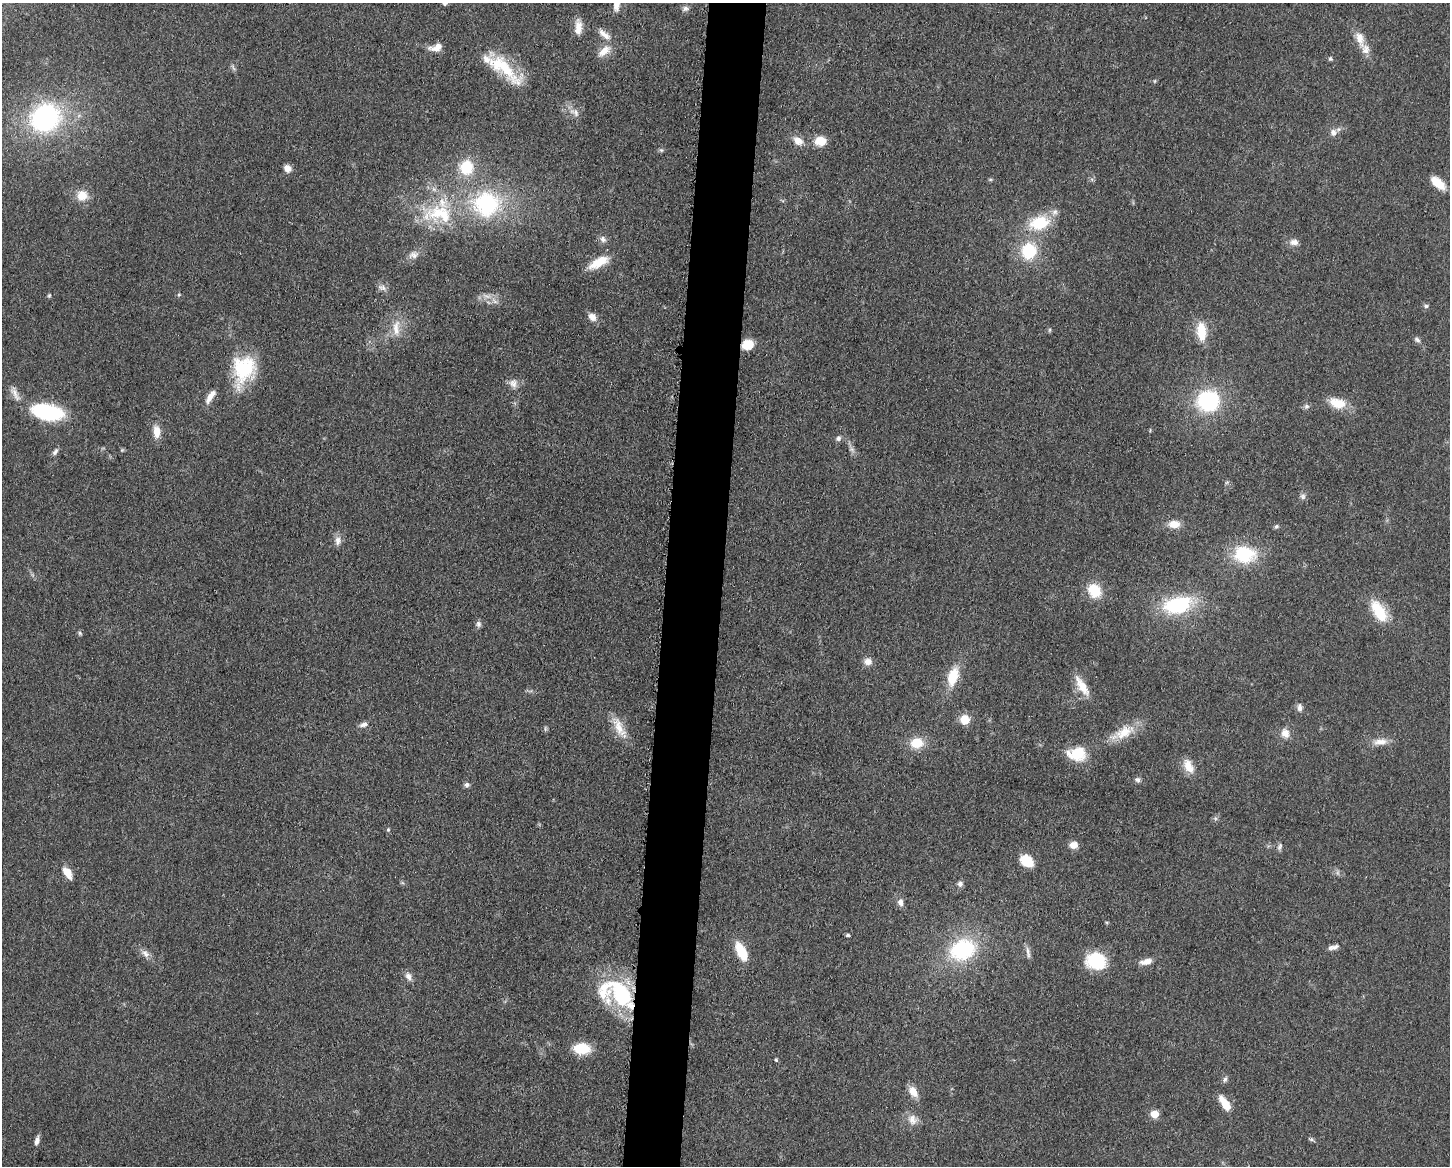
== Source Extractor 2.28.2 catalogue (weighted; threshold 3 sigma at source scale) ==
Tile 5 of 3 x 4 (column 2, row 2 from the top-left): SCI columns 1677-3124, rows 2330-3493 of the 4680 x 4657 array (HDU 1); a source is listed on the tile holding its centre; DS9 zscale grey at full resolution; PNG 1452 x 1168 px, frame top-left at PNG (2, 3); no overlay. Shown black and unused: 4% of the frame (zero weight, under 3 of 5 exposures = <1% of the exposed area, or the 3 px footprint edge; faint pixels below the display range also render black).
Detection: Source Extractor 2.28.2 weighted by HDU 2 'WHT'; one run over the whole footprint, this tile lists its part. Background 0.0608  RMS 0.0057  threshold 0.0255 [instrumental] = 3 sigma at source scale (4.5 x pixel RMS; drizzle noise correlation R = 1.50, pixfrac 1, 0.05/0.05 arcsec/px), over >= 5 px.
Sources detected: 112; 1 inside a brighter object's white glare — not listed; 7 inside a brighter listed object's ellipse — not listed separately; the other 104 listed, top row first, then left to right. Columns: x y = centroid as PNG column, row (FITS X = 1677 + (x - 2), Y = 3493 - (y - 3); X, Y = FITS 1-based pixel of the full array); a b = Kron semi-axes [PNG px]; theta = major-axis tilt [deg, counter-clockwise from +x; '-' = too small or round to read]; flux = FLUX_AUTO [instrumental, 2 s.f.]
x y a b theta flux
445 3 6 5 - 1.2
617 4 16 7 85 5.4
685 9 8 7 - 2
578 27 20 9 88 5.9
604 34 20 7 -39 4.8
1360 39 24 10 -73 7.7
436 47 18 9 17 5
604 51 20 9 40 6.8
1330 59 6 5 - 0.89
501 66 58 16 -41 27
233 67 10 3 -61 1.1
576 113 13 7 -52 3.1
45 118 26 22 34 100
1333 132 10 9 - 3.1
798 141 13 10 -33 5.3
820 141 11 9 2 10
661 150 6 5 - 0.92
466 167 16 15 - 19
288 168 9 8 - 3.6
1438 183 17 9 -40 9.3
82 195 13 13 - 8.5
486 204 33 30 5 63
437 213 49 23 12 39
1039 223 20 14 15 24
603 239 9 7 -52 2.3
1294 242 11 8 -1 3.2
1029 251 18 16 78 25
413 255 15 10 19 3.9
599 262 27 11 29 11
382 288 13 7 -18 2.6
179 295 5 4 - 0.66
49 296 5 4 - 0.76
487 296 13 4 -16 3
1426 306 7 5 -10 1.3
592 317 11 8 -46 3.9
396 328 25 10 89 8.1
1050 330 6 4 89 0.77
1201 331 20 10 -85 14
1417 340 9 6 -30 1.6
747 344 10 8 13 12
244 369 36 26 75 34
513 383 12 11 - 3.8
15 394 22 7 -62 4.7
210 396 18 6 56 5.2
1208 401 19 17 11 57
1337 403 22 13 -18 11
1306 406 8 7 - 1.5
47 412 37 18 -12 42
156 432 16 9 -88 6.5
838 438 7 6 - 1.6
122 450 5 5 - 0.69
55 452 10 5 55 1.8
1303 496 8 8 - 1.7
1174 524 13 8 -2 6.3
1276 526 6 5 - 0.96
338 541 13 8 -85 3.4
1244 554 26 20 -7 29
1095 590 12 10 -54 19
1178 606 26 16 7 46
1379 611 28 14 -59 18
478 624 8 7 - 1.7
80 633 6 5 - 0.93
868 662 10 8 3 3.9
953 677 24 12 74 14
1082 686 30 10 -57 10
1300 707 11 7 89 2.4
965 719 10 10 - 7.9
363 724 11 6 19 2.5
619 727 34 11 -62 9.9
545 729 8 4 89 0.93
1123 733 36 14 27 14
1285 733 11 10 - 4.8
1380 742 20 9 5 5.6
917 743 13 10 11 13
1077 754 24 16 -1 15
1188 766 19 10 -59 7.3
1138 780 8 7 - 1.6
467 785 7 6 - 1.7
388 830 5 4 - 0.83
1073 845 9 7 9 5
1280 847 10 5 66 1.5
1027 861 16 11 -38 12
67 873 13 8 -56 7.5
960 884 7 7 - 2
900 902 10 8 -70 3.1
848 935 5 4 - 0.87
1333 947 16 6 14 2.5
963 950 24 19 21 54
741 951 19 9 -63 17
1028 953 17 5 -83 2.5
145 954 12 8 -48 3.3
1096 961 18 15 -12 32
1146 962 16 7 11 4.6
408 976 10 7 -65 3.3
621 994 37 30 -24 57
582 1048 15 10 -3 19
776 1060 4 4 - 0.82
1225 1079 8 5 60 1.5
913 1092 15 9 -53 6.1
1225 1104 18 7 -56 11
1154 1114 6 6 - 11
912 1120 15 12 -63 5.4
1311 1139 8 3 -19 1
37 1141 11 5 75 2.5
Overlapping masked pixels (flux is a lower limit): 1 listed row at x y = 747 344
Isophote crosses this tile's border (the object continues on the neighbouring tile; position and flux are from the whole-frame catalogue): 2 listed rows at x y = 445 3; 617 4